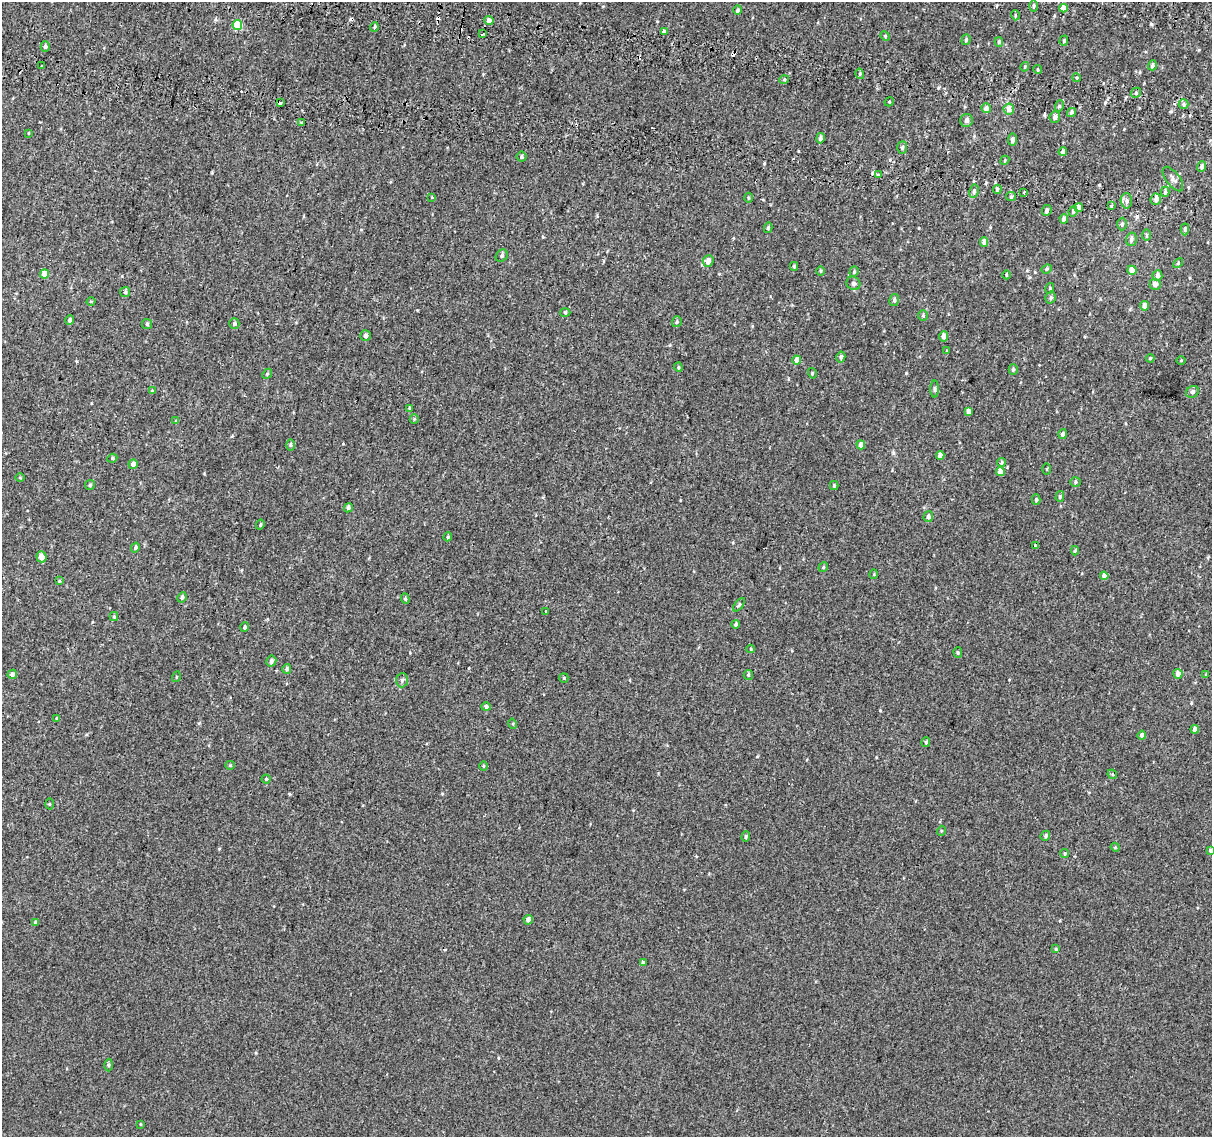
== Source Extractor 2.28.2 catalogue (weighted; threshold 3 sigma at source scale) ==
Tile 11 of 4 x 4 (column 3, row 3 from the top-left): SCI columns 2468-3677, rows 1465-2599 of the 4945 x 5257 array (HDU 1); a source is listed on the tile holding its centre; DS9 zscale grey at full resolution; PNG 1214 x 1139 px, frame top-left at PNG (2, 2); each listed source drawn as its Kron ellipse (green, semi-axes under 4 px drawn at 4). Shown black and unused: <1% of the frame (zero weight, under 2 of 3 exposures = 6% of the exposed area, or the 3 px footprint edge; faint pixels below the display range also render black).
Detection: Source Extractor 2.28.2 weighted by HDU 2 'WHT'; one run over the whole footprint, this tile lists its part. Background 0.00573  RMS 0.0057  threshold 0.0256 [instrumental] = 3 sigma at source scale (4.5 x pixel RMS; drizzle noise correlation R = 1.50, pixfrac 1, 0.0396/0.0396 arcsec/px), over >= 5 px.
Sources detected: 186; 13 cosmic-ray / hot-pixel residue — neither listed nor drawn; the other 173 listed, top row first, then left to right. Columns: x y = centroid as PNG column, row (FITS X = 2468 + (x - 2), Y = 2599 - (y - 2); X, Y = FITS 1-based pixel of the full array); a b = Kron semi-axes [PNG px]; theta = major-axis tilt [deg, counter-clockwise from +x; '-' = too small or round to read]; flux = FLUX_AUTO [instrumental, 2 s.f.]
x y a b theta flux
1033 6 5 3 - 0.7
1063 8 4 4 - 5.3
738 10 5 4 - 0.94
1015 15 5 3 - 0.53
489 20 4 4 - 2.6
237 25 5 5 - 16
374 27 5 3 - 0.6
664 31 4 3 - 5.2
483 34 3 3 - 1.4
885 36 5 4 - 0.64
966 40 5 4 - 0.93
1064 41 5 4 - 0.66
999 42 5 4 - 0.81
45 46 5 4 - 1.1
1152 65 5 4 - 1.3
42 66 3 2 - 0.69
1025 67 5 4 - 0.56
1038 69 4 3 - 0.55
860 74 5 3 - 0.68
1077 78 4 3 - 0.5
784 80 5 3 - 0.65
1136 93 5 4 - 0.98
889 102 5 4 - 0.5
281 103 3 3 - 1.4
1184 104 5 4 - 0.9
1059 106 6 3 72 0.81
986 108 5 4 - 2.7
1009 109 6 5 - 3.4
1072 112 5 4 - 1.5
1055 117 6 5 - 1.7
966 120 6 6 - 1.6
302 122 3 3 - 1.1
29 133 4 2 - 0.38
820 138 5 4 - 1.4
1013 140 6 4 85 1.7
902 147 6 5 - 0.93
1063 152 4 4 - 2.4
521 157 5 5 - 0.83
1005 160 5 3 - 0.59
1202 167 5 4 - 1.4
878 174 4 3 - 3.8
1173 179 14 7 -53 2.1
997 189 5 3 - 0.87
974 191 7 4 81 1.3
1024 192 3 3 - 0.65
1165 192 5 4 - 0.94
432 197 3 2 - 0.76
1011 197 5 4 - 0.76
748 198 5 3 - 0.56
1156 199 5 5 - 2.7
1126 201 7 5 -89 1.9
1111 206 3 3 - 0.55
1079 208 4 4 - 5.5
1047 210 6 4 65 1.1
1073 211 5 4 - 1.3
1064 219 5 4 - 2
1122 224 6 4 88 0.97
768 228 5 4 - 0.89
1185 229 6 4 86 1.1
1146 235 6 4 -89 0.7
1131 239 7 5 75 1.6
984 242 5 4 - 2.2
502 256 6 5 - 0.95
708 261 6 5 - 2.9
1178 263 6 4 46 0.66
794 266 4 3 - 0.67
1047 269 5 4 - 0.67
1132 270 4 4 - 4.2
821 271 5 3 - 0.5
854 272 5 4 - 0.68
44 274 4 4 - 5.5
1006 275 4 3 - 0.56
1157 276 5 5 - 2.2
853 283 7 6 - 1.4
1155 284 6 5 - 2.5
1050 288 5 3 - 0.5
125 292 5 5 - 0.87
1051 298 6 5 - 0.96
894 300 6 5 - 0.91
91 302 4 3 - 0.47
1145 306 5 4 - 3.1
565 313 5 3 - 0.59
923 315 5 4 - 0.7
70 320 5 4 - 1.5
677 322 5 5 - 0.91
234 323 5 5 - 1.1
147 324 5 5 - 0.81
365 336 5 5 - 1.5
943 336 5 4 - 2.6
947 351 4 3 - 0.52
841 357 5 4 - 1.4
1150 358 4 3 - 0.59
797 360 4 4 - 3.7
1181 360 5 3 - 0.41
678 367 4 4 - 0.59
1013 369 5 4 - 0.88
812 373 5 3 - 0.47
267 374 5 4 - 0.6
935 389 8 4 90 1
152 391 4 4 - 0.47
1192 392 7 5 33 1.2
410 408 3 3 - 0.71
968 411 4 3 - 1.9
414 419 4 4 - 0.58
176 421 4 4 - 0.48
1063 434 5 4 - 1.6
290 445 5 3 - 0.71
861 445 5 4 - 2.6
940 455 4 4 - 3.1
112 458 5 4 - 0.78
1001 463 4 3 - 0.73
133 464 5 4 - 3.5
1047 469 5 3 - 0.5
1000 472 4 4 - 5.1
20 478 5 3 - 0.48
1075 482 5 5 - 0.81
90 485 5 4 - 0.82
834 485 4 4 - 0.61
1060 496 5 4 - 0.73
1036 500 5 4 - 0.97
348 508 5 4 - 1
928 517 5 5 - 1.5
260 525 5 3 - 0.54
448 537 4 4 - 0.68
1035 546 4 3 - 4.9
135 548 5 4 - 0.99
1075 551 5 4 - 0.61
41 557 5 5 - 3.7
823 567 5 4 - 0.78
874 574 5 3 - 0.46
1104 576 4 4 - 2.7
59 581 4 3 - 0.48
182 597 5 4 - 0.96
405 599 5 4 - 0.72
739 605 8 4 52 0.83
546 611 3 3 - 0.79
114 617 4 4 - 0.65
736 624 4 4 - 1
245 627 4 4 - 0.83
751 649 4 3 - 0.47
958 653 5 4 - 0.8
271 661 6 5 - 1.8
287 669 5 4 - 1.3
12 674 5 4 - 1.8
1178 674 5 4 - 3.2
1206 674 4 4 - 0.48
748 675 5 4 - 0.71
176 677 5 3 - 0.43
564 678 5 4 - 0.71
402 680 7 5 87 1.2
486 707 5 4 - 1.6
57 719 4 3 - 0.62
513 724 5 3 - 0.49
1195 729 4 4 - 2.9
1142 735 4 4 - 2
926 742 5 4 - 0.64
230 765 5 4 - 0.59
483 766 5 3 - 0.56
1112 774 5 4 - 0.6
266 779 4 4 - 0.75
49 804 5 3 - 0.55
941 831 5 3 - 0.46
1045 836 5 4 - 0.96
746 837 5 4 - 0.79
1115 847 4 3 - 0.48
1210 850 4 4 - 1.1
1065 854 4 4 - 0.7
528 920 5 4 - 2.4
35 922 4 3 - 0.77
1056 949 3 3 - 0.62
643 963 4 4 - 1.9
108 1065 6 4 -89 0.78
140 1124 4 3 - 0.45
Isophote crosses this tile's border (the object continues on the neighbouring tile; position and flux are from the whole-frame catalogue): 1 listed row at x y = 1210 850
Unlisted compact peaks at least as high as the median listed source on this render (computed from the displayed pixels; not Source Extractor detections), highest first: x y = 906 373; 702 265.